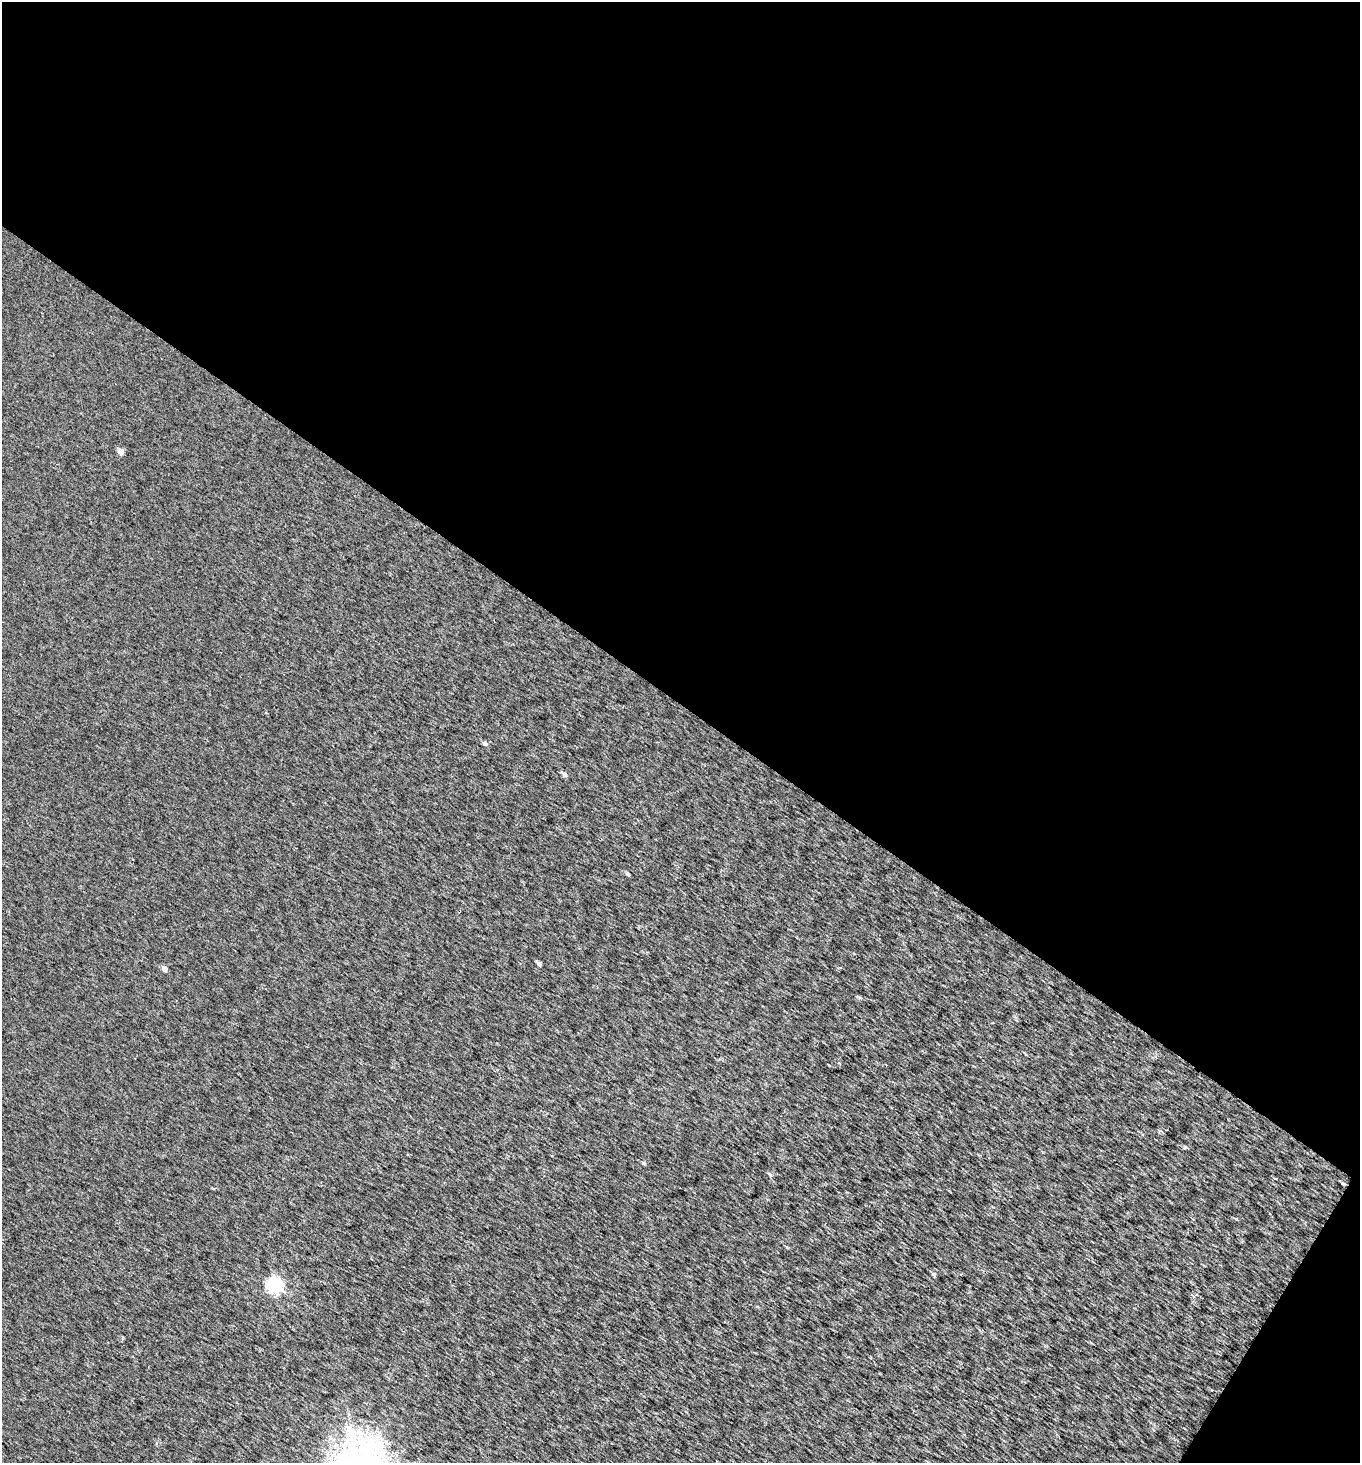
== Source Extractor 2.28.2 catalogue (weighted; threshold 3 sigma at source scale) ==
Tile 2 of 2 x 2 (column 2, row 1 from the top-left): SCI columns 1486-2843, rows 1464-2924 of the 2954 x 2924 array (HDU 1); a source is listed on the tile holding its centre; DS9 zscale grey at full resolution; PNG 1362 x 1465 px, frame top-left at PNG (2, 2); no overlay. Shown black and unused: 49% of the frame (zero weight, under 2 of 3 exposures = <1% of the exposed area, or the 3 px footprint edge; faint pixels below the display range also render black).
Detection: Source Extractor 2.28.2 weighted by HDU 2 'WHT'; one run over the whole footprint, this tile lists its part. Background 0.0102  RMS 0.015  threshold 0.0678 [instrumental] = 3 sigma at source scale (4.5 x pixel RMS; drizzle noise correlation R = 1.50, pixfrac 1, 0.0396/0.0396 arcsec/px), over >= 5 px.
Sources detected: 11; all 11 listed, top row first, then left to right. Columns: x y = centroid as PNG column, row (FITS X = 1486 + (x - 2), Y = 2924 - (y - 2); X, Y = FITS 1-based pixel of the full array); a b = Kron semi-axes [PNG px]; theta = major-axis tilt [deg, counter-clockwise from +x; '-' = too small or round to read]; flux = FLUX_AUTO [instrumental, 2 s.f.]
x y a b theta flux
121 451 5 4 - 13
485 743 5 5 - 4
564 774 5 5 - 5.8
627 874 5 4 - 2.2
539 964 5 4 - 4.3
164 969 4 4 - 9.2
643 1163 5 4 - 1.9
770 1175 7 4 -62 2.6
1343 1184 4 4 - 1.4
934 1274 6 5 - 2.3
275 1285 6 6 - 320